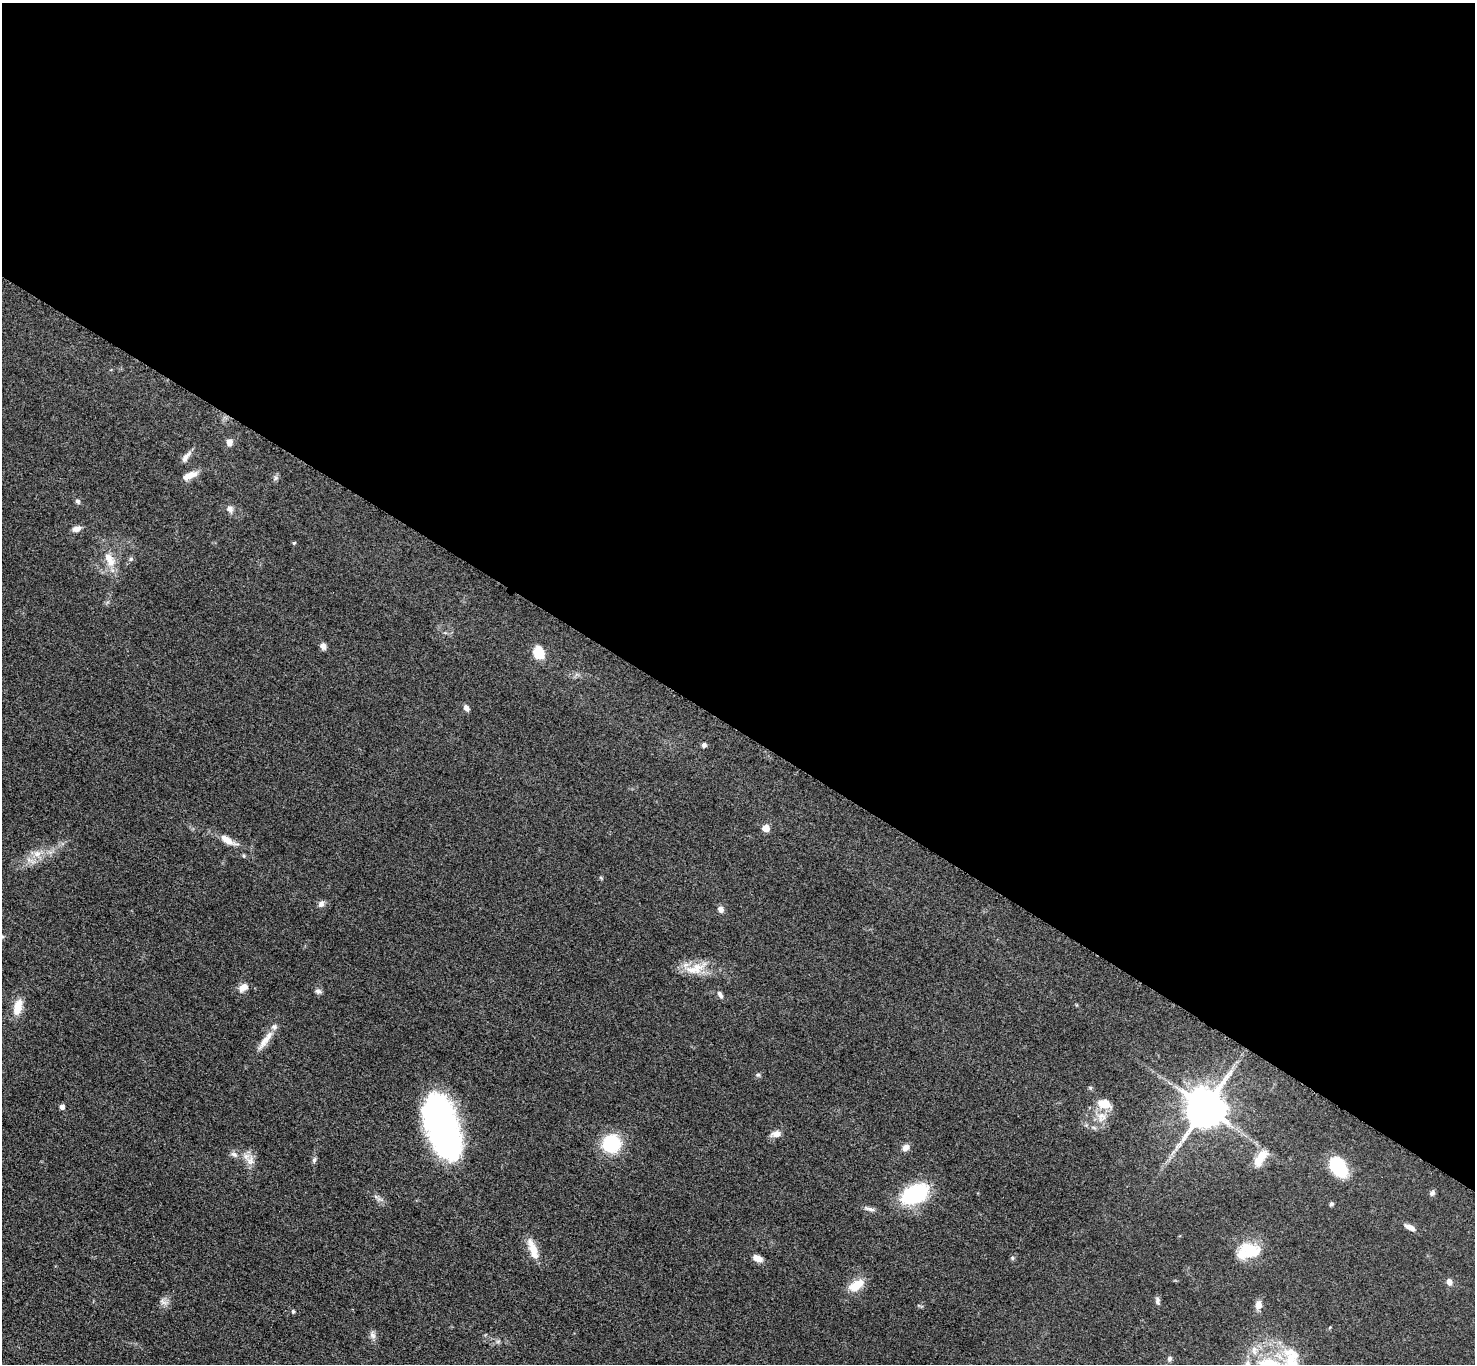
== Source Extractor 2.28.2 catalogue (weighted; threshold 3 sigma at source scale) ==
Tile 3 of 4 x 4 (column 3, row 1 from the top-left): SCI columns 2957-4429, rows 4250-5611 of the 5910 x 5915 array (HDU 1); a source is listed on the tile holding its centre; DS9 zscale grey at full resolution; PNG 1477 x 1366 px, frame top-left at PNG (2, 3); no overlay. Shown black and unused: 54% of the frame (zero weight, under 3 of 5 exposures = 1% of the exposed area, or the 3 px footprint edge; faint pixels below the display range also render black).
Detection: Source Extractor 2.28.2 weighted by HDU 2 'WHT'; one run over the whole footprint, this tile lists its part. Background 0.053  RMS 0.0057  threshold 0.0257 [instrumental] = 3 sigma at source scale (4.5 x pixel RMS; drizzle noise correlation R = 1.50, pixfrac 1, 0.05/0.05 arcsec/px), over >= 5 px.
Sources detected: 62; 2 inside a brighter listed object's ellipse — not listed separately; the other 60 listed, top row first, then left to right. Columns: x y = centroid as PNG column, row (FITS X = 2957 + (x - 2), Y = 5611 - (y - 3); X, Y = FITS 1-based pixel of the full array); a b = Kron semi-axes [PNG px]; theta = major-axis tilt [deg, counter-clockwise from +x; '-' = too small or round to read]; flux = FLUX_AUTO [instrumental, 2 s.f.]
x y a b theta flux
229 442 7 7 - 3.3
186 457 17 6 54 3.1
190 475 19 7 24 6
275 478 8 6 37 1.3
78 501 7 6 - 1.3
230 509 10 8 -55 2.6
76 529 10 7 19 3.1
294 543 5 4 - 0.66
131 559 6 5 - 1.1
110 560 22 12 -62 9.1
323 646 7 7 - 2.5
539 653 11 9 -68 12
466 708 8 6 -59 2.1
704 745 5 5 - 1.6
766 828 5 5 - 11
228 840 24 9 -30 7
37 854 11 9 0 4.6
244 856 6 3 -71 0.69
321 904 9 7 67 2.2
721 909 8 7 - 2.5
697 968 29 14 26 12
243 987 12 9 34 4.2
318 991 9 6 -14 1.6
720 995 12 6 -61 1.9
18 1007 19 10 77 9
265 1040 33 8 53 6.8
758 1075 6 5 - 0.95
1105 1104 15 10 -13 9.6
62 1107 5 5 - 2.5
1205 1107 11 10 - 2000
1102 1117 15 12 -86 7
442 1127 56 26 -73 190
776 1134 13 8 10 3.5
611 1144 16 16 - 33
1179 1144 11 6 45 2.6
905 1147 9 7 47 3.1
234 1154 11 6 -32 2.2
1260 1159 23 10 58 9.6
314 1160 8 5 80 1.3
250 1161 14 10 71 4.9
1338 1166 16 10 -61 53
1432 1193 7 6 - 1.6
915 1194 23 14 26 54
1331 1204 5 5 - 1.1
869 1209 16 5 -15 2.3
1410 1227 14 6 -25 3.3
533 1249 28 9 -71 8.5
1250 1251 27 18 -15 18
758 1258 11 6 -21 4.4
1012 1258 6 5 - 0.93
1449 1282 7 6 - 3.1
856 1285 21 11 32 9.8
1157 1301 10 5 -83 1.8
163 1302 12 6 -39 2.5
1258 1305 9 7 70 4.2
293 1311 5 4 - 0.95
372 1335 11 8 -58 2.3
1254 1350 14 8 -88 4.6
1169 1359 7 5 60 1.5
1291 1359 26 17 72 18